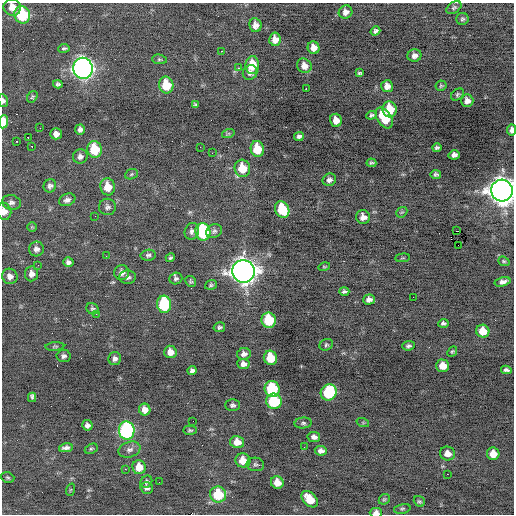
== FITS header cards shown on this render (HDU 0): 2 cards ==
NAXIS1  =                  512 / Axis length
NAXIS2  =                  512 / Axis length

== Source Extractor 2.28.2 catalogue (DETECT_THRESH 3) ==
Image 512 x 512 px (HDU 0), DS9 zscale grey, 1 PNG px = 1 image px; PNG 516 x 516 px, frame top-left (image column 1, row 512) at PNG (2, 3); each listed source drawn as its Kron ellipse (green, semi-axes under 4 px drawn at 4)
Background -0.188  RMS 0.74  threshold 2.21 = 3 sigma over >= 5 px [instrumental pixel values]
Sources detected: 151; all 151 listed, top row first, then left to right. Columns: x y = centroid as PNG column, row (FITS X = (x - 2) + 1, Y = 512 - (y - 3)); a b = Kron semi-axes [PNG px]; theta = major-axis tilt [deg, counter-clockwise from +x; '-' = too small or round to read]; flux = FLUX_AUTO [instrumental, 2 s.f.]
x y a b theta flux
12 7 9 8 - 490
454 8 8 5 36 99
346 12 7 6 - 270
22 15 9 8 - 3100
462 19 6 6 - 94
255 25 7 6 - 260
375 31 5 4 - 110
275 39 7 6 - 370
64 48 5 4 - 88
313 48 6 6 - 360
221 51 3 2 - 140
414 56 7 6 - 230
159 59 7 5 -5 86
252 65 9 7 85 920
304 66 7 7 - 330
83 68 11 9 -78 25000
238 68 2 2 - 350
250 72 7 7 - 190
359 73 4 3 - 68
58 84 5 4 - 100
166 85 8 7 - 1300
387 86 6 6 - 320
441 86 5 5 - 68
306 89 3 2 - 720
458 94 7 5 38 99
32 97 6 4 54 73
3 101 6 4 -79 130
467 101 6 6 - 280
195 105 4 3 - 76
390 109 8 7 - 1300
371 115 5 4 - 100
384 118 11 7 -57 1400
336 120 6 6 - 440
3 122 7 4 84 770
40 128 2 2 - 49
80 129 5 5 - 160
511 130 5 4 - 210
56 134 5 5 - 250
228 134 6 4 19 68
299 136 5 4 - 150
28 137 3 2 - 520
16 141 3 2 - 50
32 147 2 2 - 51
200 147 2 2 - 29
437 148 4 3 - 97
94 149 8 7 - 1500
257 149 8 6 -79 1300
212 153 2 2 - 23
454 155 6 4 14 190
80 156 7 7 - 200
371 163 5 3 - 83
242 168 9 8 - 990
131 174 6 5 - 69
436 174 5 4 - 100
329 180 7 6 - 180
50 186 7 6 - 140
108 187 8 7 - 710
502 191 11 10 - 61000
67 200 8 6 23 210
11 202 9 7 -12 180
107 207 8 8 - 160
282 209 8 7 - 2000
4 211 8 7 - 340
402 212 6 4 41 70
95 216 2 2 - 200
363 217 7 6 - 320
32 227 4 4 - 51
192 231 8 7 - 190
214 231 8 6 24 140
457 231 2 2 - 27
203 232 9 7 -80 5100
458 245 2 2 - 9500
36 249 7 7 - 220
148 255 7 5 9 120
106 256 2 2 - 76
170 258 5 4 - 84
403 258 7 3 5 51
504 261 6 4 -21 69
68 262 5 5 - 150
38 265 2 2 - 21
324 267 6 4 15 56
243 271 11 11 - 49000
122 273 7 7 - 230
31 274 7 6 - 270
10 276 8 7 - 260
128 277 8 7 - 170
176 279 6 5 - 120
191 281 6 5 - 74
503 282 8 4 14 200
211 285 6 4 19 84
344 291 5 3 - 100
413 297 3 2 - 39
369 300 6 5 - 200
164 304 8 7 - 3400
92 309 6 5 - 92
96 314 2 2 - 84
269 320 7 7 - 2200
443 323 5 4 - 110
219 327 6 5 - 100
483 331 7 6 - 720
326 345 7 5 28 86
55 346 9 3 5 69
408 346 6 4 5 120
452 351 6 4 47 60
170 352 6 6 - 380
244 354 7 6 - 200
64 356 7 6 - 140
270 358 7 6 - 1400
115 359 6 6 - 160
243 364 6 5 - 240
443 366 6 6 - 580
506 370 5 4 - 120
192 371 4 4 - 140
272 389 8 7 - 2500
329 392 8 7 - 3600
32 397 5 3 - 230
274 401 8 7 - 3500
233 405 7 6 - 130
145 410 6 5 - 370
193 421 3 2 - 36
303 423 8 5 5 110
363 423 6 4 -19 54
87 425 5 5 - 170
190 430 7 4 0 88
127 431 9 8 - 7900
314 437 6 5 - 210
237 442 7 6 - 480
304 447 3 2 - 78
66 448 7 4 11 180
91 449 7 4 27 78
129 450 11 7 17 220
321 451 6 4 -7 200
447 453 7 7 - 370
493 454 6 6 - 590
243 460 7 7 - 630
255 464 9 7 -5 120
139 467 7 7 - 650
125 469 2 2 - 200
447 474 2 2 - 95
8 477 7 5 -18 79
146 482 6 5 - 110
159 482 3 2 - 36
277 482 6 6 - 490
147 488 6 5 - 140
70 490 6 4 71 45
218 494 8 8 - 1800
310 499 9 6 -45 910
384 499 6 5 - 69
419 501 6 5 - 86
402 509 8 5 13 86
376 513 6 5 - 260
At the frame edge (FLAGS 8, measured only in part): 7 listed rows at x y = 12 7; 3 101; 3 122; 511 130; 502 191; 4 211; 376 513